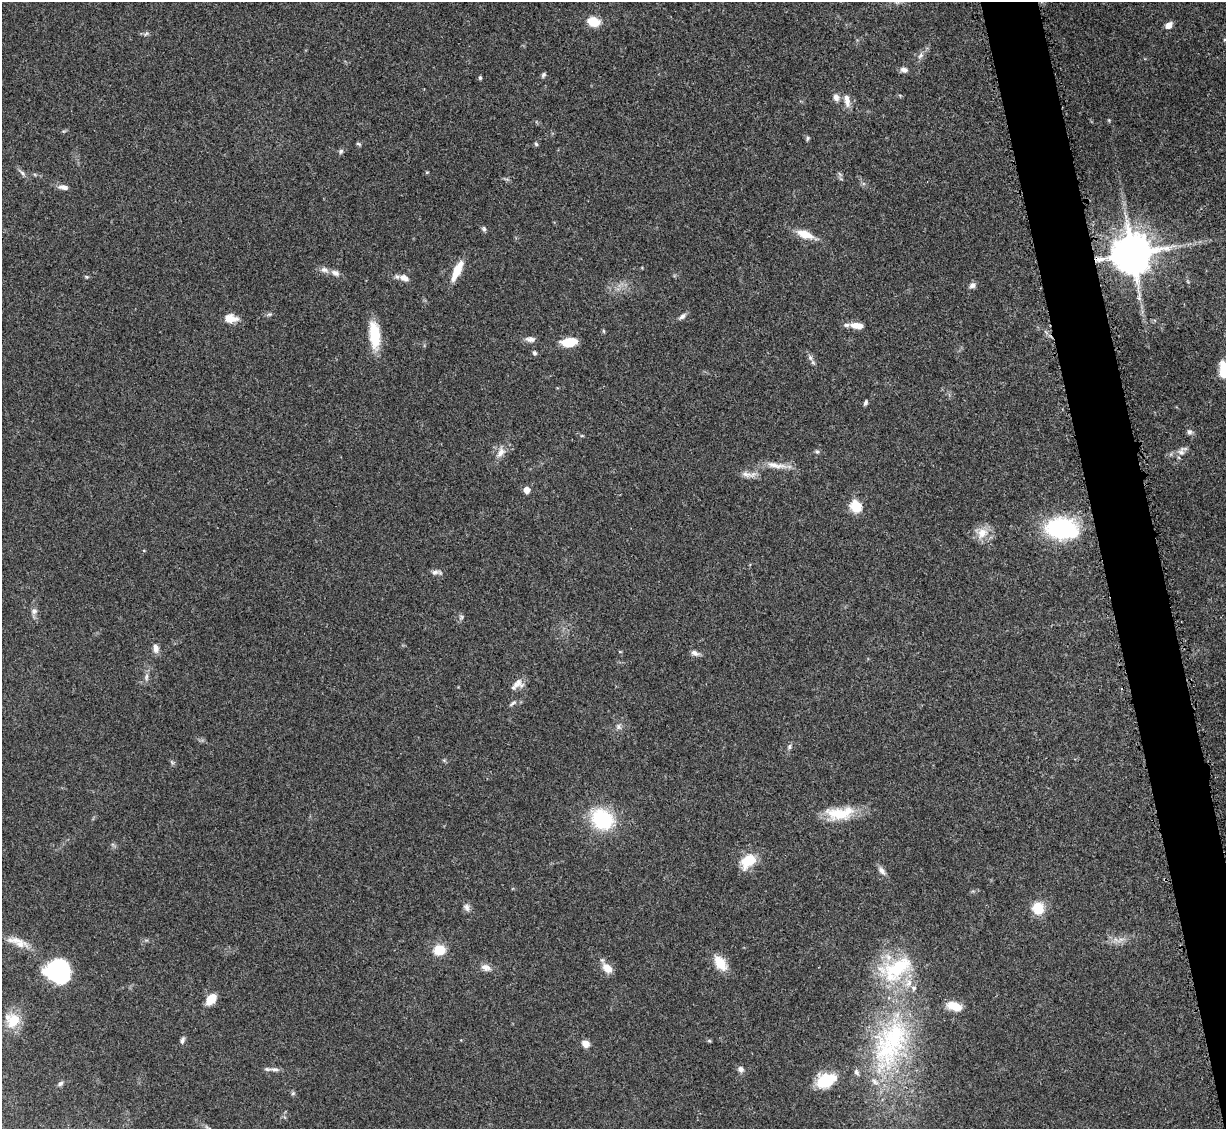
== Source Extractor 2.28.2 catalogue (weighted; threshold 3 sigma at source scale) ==
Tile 6 of 4 x 4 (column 2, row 2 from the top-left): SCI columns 1336-2559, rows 2460-3586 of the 5092 x 5004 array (HDU 1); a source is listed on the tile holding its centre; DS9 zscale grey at full resolution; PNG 1228 x 1131 px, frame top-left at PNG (2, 2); no overlay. Shown black and unused: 4% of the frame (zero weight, under 3 of 5 exposures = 4% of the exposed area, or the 3 px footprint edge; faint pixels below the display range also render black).
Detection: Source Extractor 2.28.2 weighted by HDU 2 'WHT'; one run over the whole footprint, this tile lists its part. Background 0.0707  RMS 0.0033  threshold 0.0149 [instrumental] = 3 sigma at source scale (4.5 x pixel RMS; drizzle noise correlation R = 1.50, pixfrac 1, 0.05/0.05 arcsec/px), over >= 5 px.
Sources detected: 92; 1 inside a brighter object's white glare — not listed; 8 inside a brighter listed object's ellipse — not listed separately; the other 83 listed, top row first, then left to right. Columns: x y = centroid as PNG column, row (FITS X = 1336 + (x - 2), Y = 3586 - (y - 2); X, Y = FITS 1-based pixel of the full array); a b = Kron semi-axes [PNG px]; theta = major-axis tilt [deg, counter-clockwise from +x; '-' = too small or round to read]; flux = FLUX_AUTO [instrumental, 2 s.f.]
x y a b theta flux
593 22 13 10 -13 5.9
1168 25 8 6 38 2.2
146 34 7 4 37 0.56
920 56 9 5 52 1.2
904 70 10 7 -4 1.3
543 75 7 5 63 0.63
480 78 5 4 - 0.47
836 97 10 8 -74 1.6
847 101 16 8 -78 2.7
808 138 7 4 74 0.51
359 144 8 4 -26 0.48
536 144 5 5 - 0.53
341 151 6 6 - 0.76
427 172 5 3 - 0.32
22 173 10 5 -47 0.96
840 174 8 3 -45 0.5
63 187 12 6 -7 1.6
484 229 7 5 -88 0.67
805 234 19 8 -20 5.4
1132 254 11 11 - 1200
457 270 25 7 64 6.4
335 273 13 8 -26 1.7
86 277 6 4 -20 0.46
404 278 13 8 -22 2.2
972 285 8 7 - 1.2
682 316 11 5 41 1.1
230 318 16 9 -4 3.9
857 326 15 6 -6 3.7
603 331 6 4 -87 0.39
374 335 29 11 -84 12
530 339 12 7 -3 1.6
569 342 12 7 9 10
534 353 6 5 - 0.67
810 358 9 6 -63 1.1
1223 372 14 8 -82 5.6
865 403 7 4 65 0.69
1189 432 8 7 - 1
1182 451 16 9 49 2.1
500 452 15 8 61 2.7
817 452 7 5 -37 0.66
776 465 32 8 -8 4.2
748 474 23 7 -3 2.4
526 490 5 5 - 3.6
855 506 6 6 - 30
1061 528 38 24 -5 31
982 533 18 14 50 4.5
435 572 13 6 11 1.4
34 611 9 7 37 1.2
461 617 7 5 61 0.66
156 648 12 7 -82 1.9
620 652 5 3 - 0.26
695 653 11 6 -25 1.3
146 677 12 4 89 1.1
517 683 16 13 -17 2.7
513 703 11 4 38 0.78
618 727 8 7 - 1.1
789 747 7 6 - 0.73
172 762 7 4 -19 0.5
840 813 37 15 4 11
602 819 24 20 -31 23
748 861 21 14 45 7.9
882 871 14 6 -54 1.5
466 907 11 7 -63 1.4
1038 908 14 13 - 6.7
1120 940 13 4 32 1.4
20 944 22 13 -8 4.8
439 950 12 10 8 6.3
720 963 20 12 -54 6.1
486 967 15 9 -22 2.1
607 968 13 8 -47 3.7
58 971 31 19 2 24
211 999 12 8 50 5.2
954 1006 15 8 -19 6.1
12 1020 18 17 - 7.1
894 1037 81 42 72 60
182 1040 9 5 68 0.97
709 1041 6 4 -1 0.41
585 1044 7 6 - 3
274 1069 14 5 -2 1.4
741 1069 9 8 - 1.2
826 1080 22 14 24 11
60 1083 8 6 43 0.78
293 1093 6 5 - 0.54
Overlapping masked pixels (flux is a lower limit): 1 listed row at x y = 1132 254
Isophote crosses this tile's border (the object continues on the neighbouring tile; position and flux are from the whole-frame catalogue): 1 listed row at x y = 1223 372